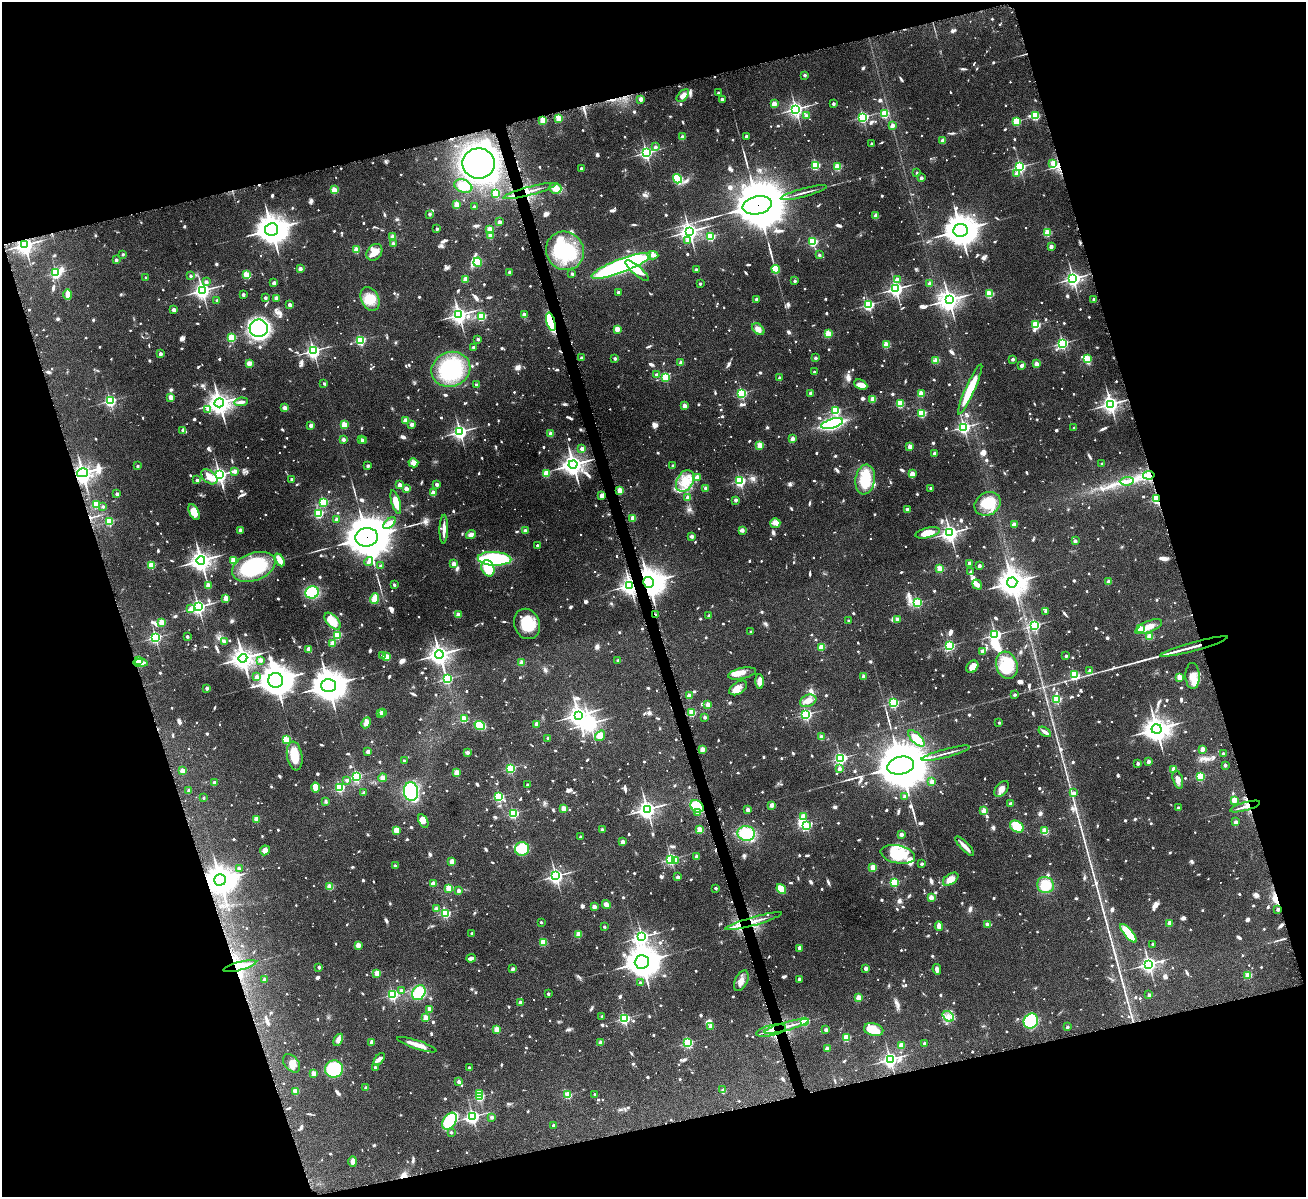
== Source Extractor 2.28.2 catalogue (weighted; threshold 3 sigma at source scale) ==
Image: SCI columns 7-5220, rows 276-5054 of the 5223 x 5210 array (HDU 1 of 3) = the unmasked area's bounding box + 8 px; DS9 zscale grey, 4 x 4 block average (1 PNG px = mean of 4 x 4 image px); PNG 1308 x 1199 px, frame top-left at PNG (2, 2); each listed source drawn as its Kron ellipse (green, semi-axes under 4 px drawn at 4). Shown black and unused: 34% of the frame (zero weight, under 4 of 8 exposures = <1% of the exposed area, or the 3 px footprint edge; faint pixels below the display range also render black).
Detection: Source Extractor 2.28.2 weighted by HDU 2 'WHT'. Background 0.108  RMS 0.0052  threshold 0.0211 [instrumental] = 3 sigma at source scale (4.09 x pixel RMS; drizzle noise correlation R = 1.36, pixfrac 0.8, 0.05/0.05 arcsec/px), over >= 5 px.
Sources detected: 1798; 5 too faint to see at this stretch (4 x 4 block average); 18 inside a brighter object's white glare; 10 cosmic-ray / hot-pixel residue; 1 long thin detection or spike segment (spike, bleed or trail) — neither listed nor drawn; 19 coinciding with a brighter row at this scale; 56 inside a brighter listed object's ellipse — not listed separately; of the other 1689, all 500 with FLUX_AUTO >= 12.6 (the completeness limit of this list) listed and drawn (1189 fainter detections not listed), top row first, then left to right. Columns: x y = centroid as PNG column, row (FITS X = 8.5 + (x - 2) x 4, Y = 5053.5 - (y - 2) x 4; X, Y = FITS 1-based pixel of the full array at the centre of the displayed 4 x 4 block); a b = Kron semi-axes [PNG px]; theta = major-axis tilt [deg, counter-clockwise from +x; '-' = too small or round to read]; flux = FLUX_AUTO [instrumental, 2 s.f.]
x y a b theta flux
805 75 2 2 - 16
718 93 2 2 - 15
683 96 7 4 45 15
641 99 2 2 - 52
722 99 2 2 - 23
774 104 2 2 - 86
834 104 2 2 - 20
796 109 3 3 - 900
884 114 2 2 - 210
806 115 2 2 - 18
1035 116 2 2 - 260
863 117 2 2 - 560
559 118 2 2 - 120
543 120 2 2 - 160
1016 121 2 2 - 240
893 125 2 2 - 32
746 136 2 2 - 20
682 137 2 2 - 48
943 140 2 2 - 53
872 144 2 2 - 15
655 147 2 2 - 21
646 153 2 2 - 800
479 163 16 15 - 910
1053 163 2 2 - 68
816 165 2 2 - 270
838 167 2 2 - 180
1020 167 2 2 - 640
581 168 2 2 - 17
917 173 2 2 - 13
1016 174 2 2 - 23
921 178 2 2 - 26
677 179 5 4 - 120
463 186 9 6 -19 63
555 188 6 5 - 31
334 190 2 2 - 110
530 191 27 2 14 22
496 193 2 2 - 200
804 193 24 2 15 13
457 204 2 2 - 100
757 205 15 9 12 23000
474 206 2 2 - 16
430 214 2 2 - 16
876 216 2 2 - 76
499 222 2 2 - 28
272 229 6 6 - 4200
437 229 2 2 - 15
490 229 2 2 - 83
960 230 7 6 - 5100
689 231 3 3 - 1300
1047 233 2 2 - 180
491 236 2 2 - 86
711 236 2 2 - 250
393 237 2 2 - 75
687 241 2 2 - 16
813 241 2 2 - 340
393 244 2 2 - 29
25 245 3 3 - 1300
1051 247 2 2 - 41
356 250 2 2 - 100
565 251 20 18 -52 160
374 252 9 7 49 38
123 254 2 2 - 14
653 255 5 3 - 13
819 255 2 2 - 17
116 260 2 2 - 22
478 262 4 4 - 33
621 266 32 6 21 690
300 269 2 2 - 36
696 269 2 2 - 17
776 269 4 3 - 61
637 271 15 4 -41 52
510 272 2 2 - 23
56 273 2 2 - 510
246 274 2 2 - 100
572 274 2 2 - 15
191 276 2 2 - 16
146 278 2 2 - 18
465 279 2 2 - 81
1073 279 3 3 - 1100
897 280 2 2 - 40
795 281 2 2 - 18
206 282 2 2 - 27
274 283 2 2 - 37
700 284 2 2 - 15
930 284 2 2 - 44
896 289 3 3 - 990
202 291 3 3 - 1100
618 292 2 2 - 14
68 294 5 3 - 28
989 294 2 2 - 200
243 295 2 2 - 27
265 298 2 2 - 20
276 298 2 2 - 55
370 299 12 8 -63 55
757 299 2 2 - 37
1094 299 2 2 - 16
217 300 2 2 - 14
949 300 4 3 - 1900
290 305 2 2 - 42
868 305 2 2 - 550
174 310 2 2 - 38
459 315 3 3 - 1200
524 315 2 2 - 43
481 316 2 2 - 300
551 322 9 3 -74 200
1036 325 2 2 - 260
259 328 9 9 - 750
617 329 2 2 - 85
758 329 7 4 -41 19
828 334 2 2 - 160
231 338 2 2 - 250
478 339 2 2 - 18
360 340 2 2 - 380
1062 343 2 2 - 580
886 345 2 2 - 140
473 347 2 2 - 20
313 351 3 3 - 840
160 354 2 2 - 34
582 358 2 2 - 22
615 358 2 2 - 23
815 358 2 2 - 20
1013 359 2 2 - 21
1087 359 2 2 - 200
936 361 3 3 - 24
249 363 2 2 - 92
681 363 2 2 - 42
1036 364 2 2 - 55
1022 366 2 2 - 31
451 369 20 17 22 300
814 372 2 2 - 16
657 375 2 2 - 34
666 377 2 2 - 240
780 378 2 2 - 36
324 383 2 2 - 14
476 385 2 2 - 26
861 385 7 4 -25 19
970 389 27 4 66 90
742 393 2 2 - 420
811 393 2 2 - 25
921 394 2 2 - 110
171 397 2 2 - 79
873 399 2 2 - 110
110 401 2 2 - 580
241 402 7 3 6 13
219 403 5 4 - 2200
900 404 2 2 - 210
1110 404 3 3 - 1300
684 406 2 2 - 61
285 408 4 3 - 13
208 409 2 2 - 27
836 411 2 2 - 290
922 413 2 2 - 260
405 420 2 2 - 59
412 424 2 2 - 45
832 424 11 4 17 330
311 425 2 2 - 44
344 425 2 2 - 150
964 427 2 2 - 710
1074 428 2 2 - 13
183 430 2 2 - 39
460 432 3 3 - 830
551 434 2 2 - 71
792 439 2 2 - 58
343 440 2 2 - 34
362 440 2 2 - 20
364 441 2 2 - 19
760 445 2 2 - 140
910 446 2 2 - 69
582 449 2 2 - 42
935 453 2 2 - 42
413 463 5 4 - 22
573 464 4 4 - 1800
1102 464 2 2 - 13
138 466 2 2 - 15
368 466 2 2 - 22
673 466 2 2 - 19
235 471 2 2 - 34
83 473 6 3 14 1400
546 473 2 2 - 170
912 474 2 2 - 88
219 475 3 3 - 1000
1149 475 6 3 10 28
209 477 9 6 -39 38
697 477 2 2 - 78
292 479 2 2 - 26
197 480 2 2 - 20
865 480 15 9 81 110
685 481 11 8 61 53
740 481 3 2 - 530
1127 481 7 3 5 14
437 484 2 2 - 29
400 485 2 2 - 53
706 488 2 2 - 31
931 488 2 2 - 16
406 489 2 2 - 49
620 490 2 2 - 120
433 493 2 2 - 81
117 494 2 2 - 24
602 495 3 2 - 21
688 497 2 2 - 58
1157 499 2 2 - 460
736 500 2 2 - 30
323 502 2 2 - 330
396 502 12 4 -74 47
96 504 2 2 - 150
988 504 14 11 31 75
103 507 2 2 - 14
907 509 2 2 - 32
194 512 8 4 -62 41
318 513 2 2 - 340
633 518 2 2 - 88
337 519 2 2 - 36
109 522 2 2 - 200
390 523 7 4 39 32
775 523 5 5 - 14
1014 524 2 2 - 62
444 529 14 2 89 21
240 530 2 2 - 50
525 530 2 2 - 25
742 530 2 2 - 34
927 533 12 5 13 52
950 533 3 3 - 1200
471 535 5 4 - 13
692 536 2 2 - 33
367 537 11 9 6 12000
1075 541 2 2 - 31
537 545 2 2 - 20
494 559 17 7 -2 280
201 560 4 4 - 1700
234 560 2 2 - 160
280 560 7 3 -62 29
369 562 4 2 - 14
969 563 2 2 - 31
453 564 3 3 - 13
151 565 2 2 - 170
381 566 2 2 - 26
979 566 2 2 - 32
254 567 22 13 20 250
488 568 8 6 -67 120
940 569 2 2 - 150
971 572 2 2 - 23
649 582 5 5 - 4300
1012 582 5 5 - 3700
1109 582 2 2 - 54
208 585 2 2 - 97
394 585 2 2 - 19
630 585 3 3 - 1200
977 585 5 2 - 58
312 592 7 6 - 160
226 598 2 2 - 73
375 599 5 3 - 43
917 603 2 2 - 330
198 607 3 3 - 900
191 609 2 2 - 20
1046 611 2 2 - 16
458 615 2 2 - 61
655 615 2 2 - 22
709 616 2 2 - 17
897 619 2 2 - 48
332 621 10 5 -48 46
849 621 2 2 - 15
161 622 2 2 - 120
527 624 15 12 -68 82
1035 625 2 2 - 540
1149 627 14 5 22 30
1140 628 2 2 - 64
751 632 2 2 - 16
337 635 2 2 - 260
995 635 3 2 - 660
1150 636 2 2 - 130
155 637 2 2 - 660
187 637 2 2 - 18
224 642 2 2 - 19
332 643 2 2 - 83
949 646 2 2 - 450
1194 646 35 2 15 33
821 647 2 2 - 120
308 649 2 2 - 54
983 651 2 2 - 45
439 654 4 4 - 1800
382 656 2 2 - 16
1066 656 2 2 - 15
387 657 2 2 - 120
243 658 4 4 - 2300
138 660 2 2 - 110
261 660 2 2 - 45
618 660 2 2 - 14
141 663 7 3 2 22
522 663 2 2 - 94
1007 665 14 10 -73 100
972 667 7 5 52 26
1090 670 2 2 - 20
742 673 14 5 12 22
1074 674 2 2 - 190
1193 676 13 7 -88 30
257 677 2 2 - 46
863 677 2 2 - 58
1180 677 2 2 - 87
447 679 2 2 - 490
276 680 7 7 - 4700
760 681 7 4 -87 27
328 685 7 6 - 5100
207 688 2 2 - 26
738 688 10 6 32 27
1015 694 2 2 - 17
689 696 2 2 - 66
1057 699 2 2 - 250
808 701 8 6 24 22
893 703 2 2 - 500
708 704 2 2 - 76
382 713 2 2 - 51
692 713 2 2 - 170
380 714 3 2 - 18
806 714 2 2 - 610
578 715 4 3 - 1600
705 717 2 2 - 18
464 719 2 2 - 160
366 723 6 4 63 21
999 723 2 2 - 14
536 724 2 2 - 57
480 725 5 3 - 110
1156 729 5 5 - 3200
1045 732 7 3 -32 14
600 736 5 4 - 28
821 737 2 2 - 14
548 738 2 2 - 16
916 738 10 5 -46 55
286 740 3 2 - 150
702 749 2 2 - 81
1202 749 2 2 - 57
368 752 2 2 - 35
467 753 2 2 - 36
946 753 25 2 15 14
1223 754 2 2 - 20
295 756 14 7 -81 65
840 758 3 2 - 620
404 761 2 2 - 13
1148 761 2 2 - 42
1138 763 2 2 - 27
901 765 13 8 11 23000
1225 765 2 2 - 22
510 768 2 2 - 400
839 769 2 2 - 27
1174 769 2 2 - 78
182 771 2 2 - 64
457 773 2 2 - 110
356 776 2 2 - 490
1200 776 2 2 - 260
383 778 4 4 - 13
347 780 2 2 - 17
1178 780 9 5 -73 20
932 782 2 2 - 61
214 783 2 2 - 26
528 785 2 2 - 24
339 787 2 2 - 350
316 788 5 3 - 52
1001 789 9 5 51 21
189 791 2 2 - 28
411 791 9 7 -83 220
364 793 2 2 - 22
1074 793 2 2 - 23
499 797 2 2 - 400
905 797 2 2 - 32
204 798 2 2 - 14
1234 800 2 2 - 120
326 802 2 2 - 20
1010 804 2 2 - 28
772 805 2 2 - 60
697 806 7 5 -40 110
1245 806 15 2 15 18
563 808 2 2 - 81
1178 808 2 2 - 18
647 809 3 3 - 1400
748 810 2 2 - 46
984 811 2 2 - 110
513 813 2 2 - 400
698 813 2 2 - 24
803 816 2 2 - 77
256 819 2 2 - 88
423 821 7 4 -61 18
1236 822 2 2 - 32
807 826 2 2 - 300
1017 827 7 5 -34 97
602 829 2 2 - 17
396 830 2 2 - 130
700 830 2 2 - 150
1045 831 2 2 - 170
746 833 9 7 -10 110
901 834 2 2 - 46
580 837 2 2 - 19
623 842 2 2 - 49
965 846 13 3 -46 22
522 849 7 6 - 67
265 850 5 4 - 15
898 854 17 9 -12 110
696 856 2 2 - 44
671 859 2 2 - 660
676 861 2 2 - 30
452 862 2 2 - 67
922 864 2 2 - 21
395 866 2 2 - 20
239 868 2 2 - 15
873 868 2 2 - 140
556 876 3 3 - 890
678 877 2 2 - 26
951 879 8 5 36 28
220 880 6 5 - 3600
894 882 2 2 - 310
433 883 3 3 - 16
1045 885 8 8 - 73
330 887 2 2 - 120
448 888 2 2 - 140
716 888 2 2 - 15
781 889 5 4 - 46
459 891 2 2 - 37
931 897 2 2 - 100
606 905 4 3 - 19
594 907 2 2 - 56
436 909 2 2 - 49
1278 909 2 2 - 20
445 913 2 2 - 400
754 921 29 2 16 28
541 922 2 2 - 14
1169 923 2 2 - 57
987 924 2 2 - 36
939 926 5 2 - 26
604 927 2 2 - 14
1128 933 11 4 -50 81
472 934 2 2 - 16
579 934 2 2 - 110
642 937 3 3 - 870
543 942 2 2 - 160
1153 944 2 2 - 14
358 945 2 2 - 78
799 948 3 2 - 15
471 958 5 2 - 13
642 962 7 6 - 5100
1149 964 3 3 - 1400
240 966 17 3 14 34
319 967 2 2 - 21
513 969 2 2 - 34
866 969 2 2 - 42
937 969 5 3 - 16
377 973 2 2 - 110
1248 975 2 2 - 140
799 979 2 2 - 30
264 980 2 2 - 29
741 981 11 6 64 21
640 983 2 2 - 16
401 990 2 2 - 22
419 993 8 6 57 93
548 994 2 2 - 17
392 995 2 2 - 550
1149 995 2 2 - 22
858 998 2 2 - 110
520 1003 2 2 - 37
429 1009 3 2 - 17
602 1016 2 2 - 15
948 1016 6 4 -39 14
426 1018 2 2 - 120
624 1019 2 2 - 590
805 1021 2 2 - 330
1031 1021 8 7 - 160
711 1026 2 2 - 69
787 1026 23 2 15 22
1067 1027 2 2 - 18
497 1030 2 2 - 120
826 1030 2 2 - 31
874 1030 10 6 -13 67
771 1031 15 5 13 30
846 1038 2 2 - 200
338 1040 6 4 63 23
372 1042 2 2 - 50
601 1043 2 2 - 64
688 1043 2 2 - 390
925 1044 2 2 - 44
417 1045 20 3 -18 32
901 1045 2 2 - 95
827 1048 2 2 - 37
379 1059 7 3 50 13
890 1059 3 3 - 880
292 1063 10 7 -50 21
375 1067 2 2 - 14
469 1068 2 2 - 32
334 1069 9 8 - 260
314 1074 2 2 - 88
459 1082 2 2 - 34
366 1088 2 2 - 28
723 1090 2 2 - 25
296 1091 2 2 - 90
479 1093 2 2 - 88
595 1094 2 2 - 17
568 1095 2 2 - 170
479 1097 2 2 - 300
473 1116 3 2 - 750
492 1117 2 2 - 27
450 1121 9 6 58 180
553 1125 2 2 - 14
451 1132 2 2 - 13
353 1162 5 3 - 17
Overlapping masked pixels (flux is a lower limit): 17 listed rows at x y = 757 205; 25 245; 551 322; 83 473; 1149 475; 1157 499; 367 537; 649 582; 630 585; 655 615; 1194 646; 697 806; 1245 806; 220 880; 240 966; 787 1026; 771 1031
Diffuse or blended objects may show on this block-average render without a row.